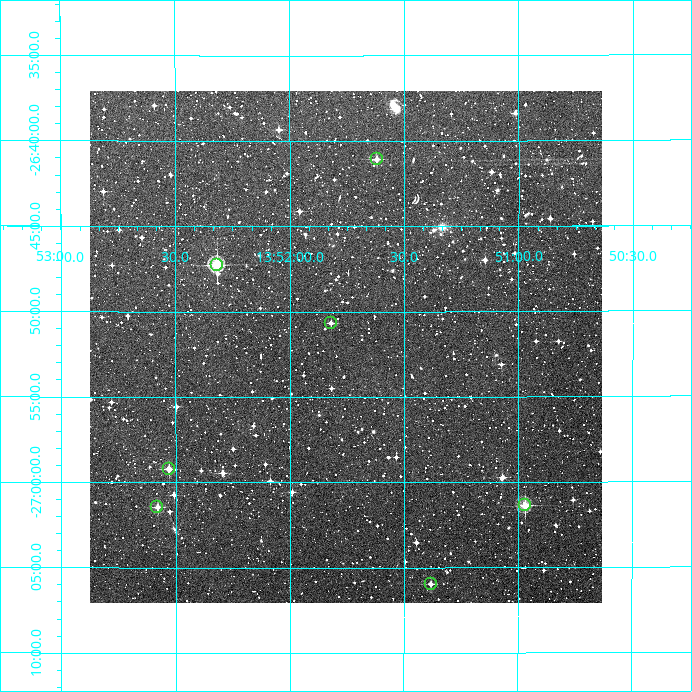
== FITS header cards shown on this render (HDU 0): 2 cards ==
NAXIS1  =                  512
NAXIS2  =                  512

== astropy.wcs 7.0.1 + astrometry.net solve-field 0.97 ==
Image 512 x 512 px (HDU 0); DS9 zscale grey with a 90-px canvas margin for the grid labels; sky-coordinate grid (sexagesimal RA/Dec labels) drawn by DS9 from the SOLVED WCS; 7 Tycho-2 reference stars matched to detected sources circled (green)
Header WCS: RA---TAN/DEC--TAN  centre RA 13:51:45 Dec -26:52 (207.94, -26.87 deg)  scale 3.52 arcsec/px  FOV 30.0' x 30.0'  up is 0 deg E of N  parity normal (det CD < 0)
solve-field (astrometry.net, Tycho-2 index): VERIFIED the header's WCS against the Tycho-2 star catalogue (verified at 2 index scales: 5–7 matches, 0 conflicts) and refined it, rather than solving blind
Solved WCS: RA---TAN-SIP/DEC--TAN-SIP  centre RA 13:51:45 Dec -26:52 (207.94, -26.87 deg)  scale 3.51 arcsec/px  FOV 30.0' x 30.0'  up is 0 deg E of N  parity normal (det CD < 0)
The solver's refit moves the header's centre by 0.62 arcsec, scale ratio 0.9988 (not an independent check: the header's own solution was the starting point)
Tycho-2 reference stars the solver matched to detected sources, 7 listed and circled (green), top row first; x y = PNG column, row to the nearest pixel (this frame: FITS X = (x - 90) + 1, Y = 512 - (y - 91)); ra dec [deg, ICRS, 3 dp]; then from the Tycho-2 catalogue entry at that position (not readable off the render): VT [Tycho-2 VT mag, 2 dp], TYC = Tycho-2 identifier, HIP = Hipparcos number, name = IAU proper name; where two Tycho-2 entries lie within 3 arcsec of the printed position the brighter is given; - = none
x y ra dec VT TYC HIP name
377 159 207.905 -26.684 11.69 6724-820-1 - -
217 265 208.080 -26.788 10.16 6724-1265-1 - -
331 323 207.955 -26.844 12.48 6724-1200-1 - -
169 469 208.132 -26.987 11.37 6724-354-1 - -
525 505 207.742 -27.023 10.35 6724-122-1 - -
157 507 208.145 -27.024 11.65 6724-884-1 - -
431 584 207.846 -27.099 11.86 6724-1328-1 - -